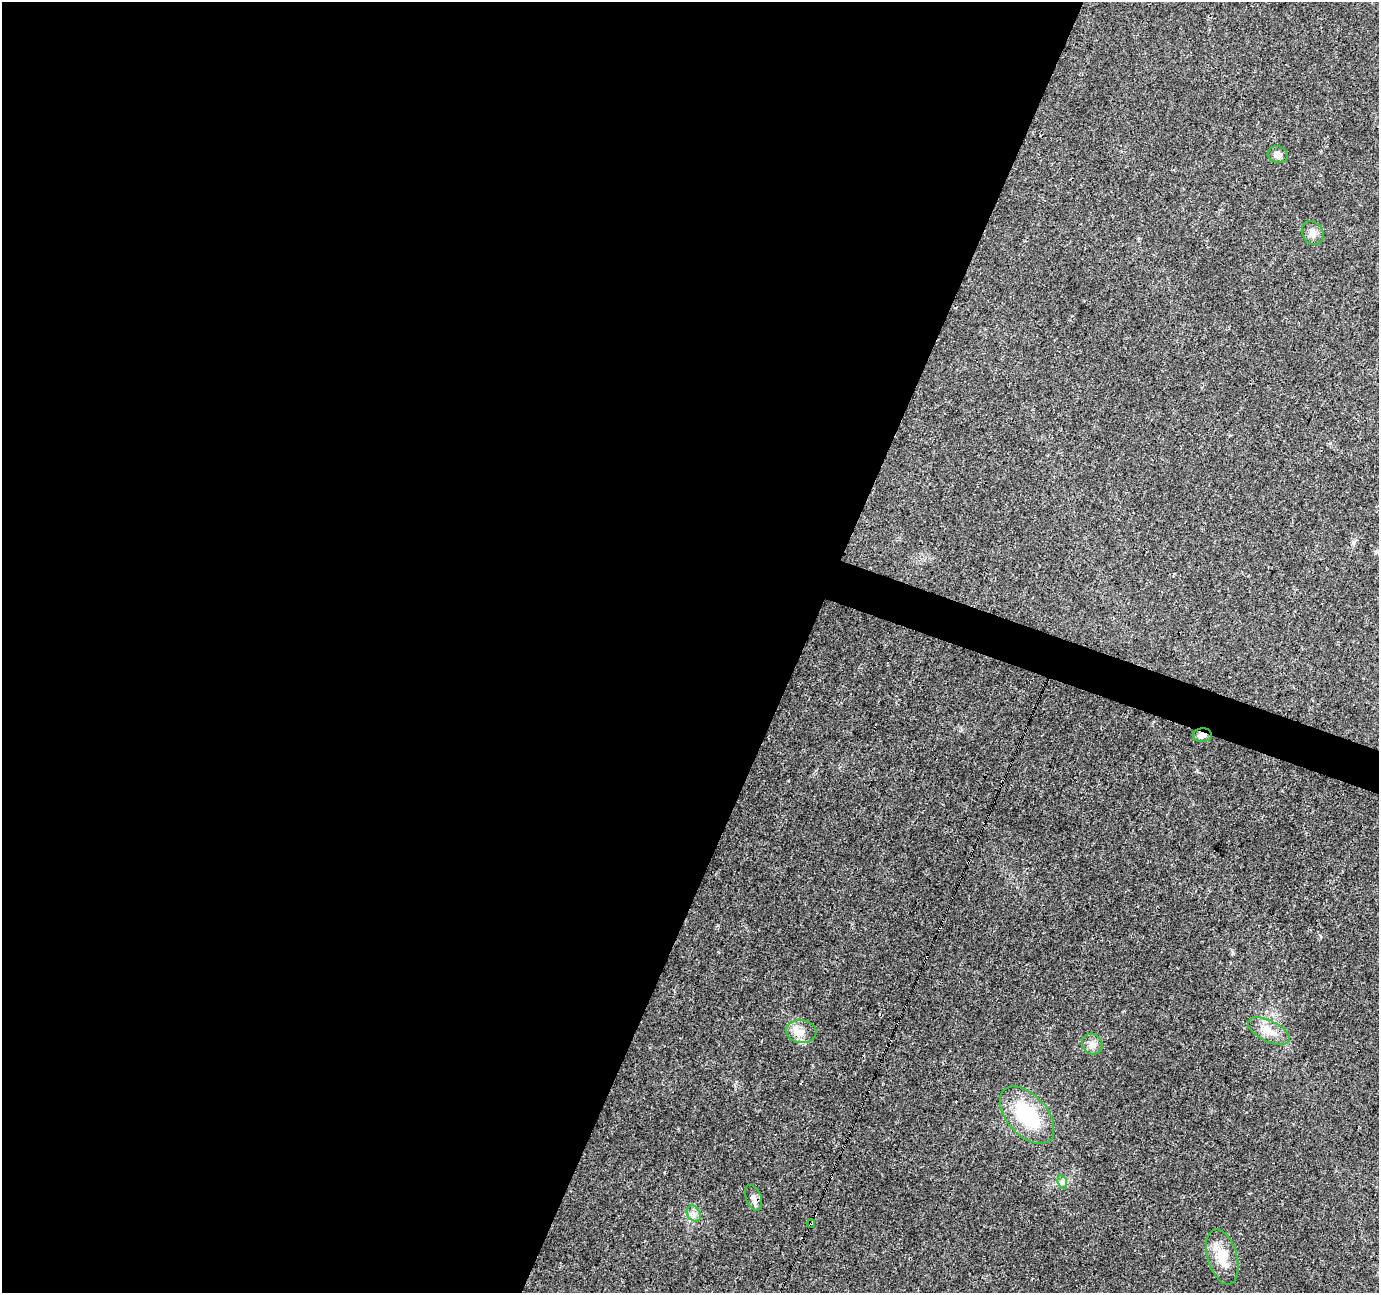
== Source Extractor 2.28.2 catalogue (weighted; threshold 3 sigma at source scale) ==
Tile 5 of 4 x 4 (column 1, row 2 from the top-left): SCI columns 1-1377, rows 2792-4082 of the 5511 x 5649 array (HDU 1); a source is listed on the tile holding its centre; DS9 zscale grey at full resolution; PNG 1381 x 1295 px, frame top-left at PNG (2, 2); each listed source drawn as its Kron ellipse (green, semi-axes under 4 px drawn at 4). Shown black and unused: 60% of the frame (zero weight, under 3 of 4 exposures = <1% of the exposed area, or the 3 px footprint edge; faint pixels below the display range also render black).
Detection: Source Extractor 2.28.2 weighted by HDU 2 'WHT'; one run over the whole footprint, this tile lists its part. Background 0.0285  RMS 0.0034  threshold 0.0154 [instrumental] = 3 sigma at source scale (4.5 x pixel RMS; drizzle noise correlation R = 1.50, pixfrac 1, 0.0396/0.0396 arcsec/px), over >= 5 px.
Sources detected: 15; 3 cosmic-ray / hot-pixel residue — neither listed nor drawn; the other 12 listed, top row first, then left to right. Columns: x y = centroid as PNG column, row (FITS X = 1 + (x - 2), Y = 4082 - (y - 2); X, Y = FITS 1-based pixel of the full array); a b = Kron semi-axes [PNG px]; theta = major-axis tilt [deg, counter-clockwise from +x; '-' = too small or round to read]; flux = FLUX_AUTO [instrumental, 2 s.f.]
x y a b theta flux
1278 155 10 8 -15 1.8
1313 233 12 10 -56 2.1
1202 735 9 7 5 1.8
801 1031 15 11 -6 3.6
1269 1031 22 10 -26 5.2
1092 1044 11 9 -47 2.1
1027 1115 34 20 -48 22
1062 1182 7 4 -72 0.81
754 1198 13 7 -68 1.6
694 1214 8 6 -55 1.4
811 1223 4 3 - 1.4
1222 1257 28 15 -74 7.9
Overlapping masked pixels (flux is a lower limit): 2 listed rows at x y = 1202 735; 811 1223